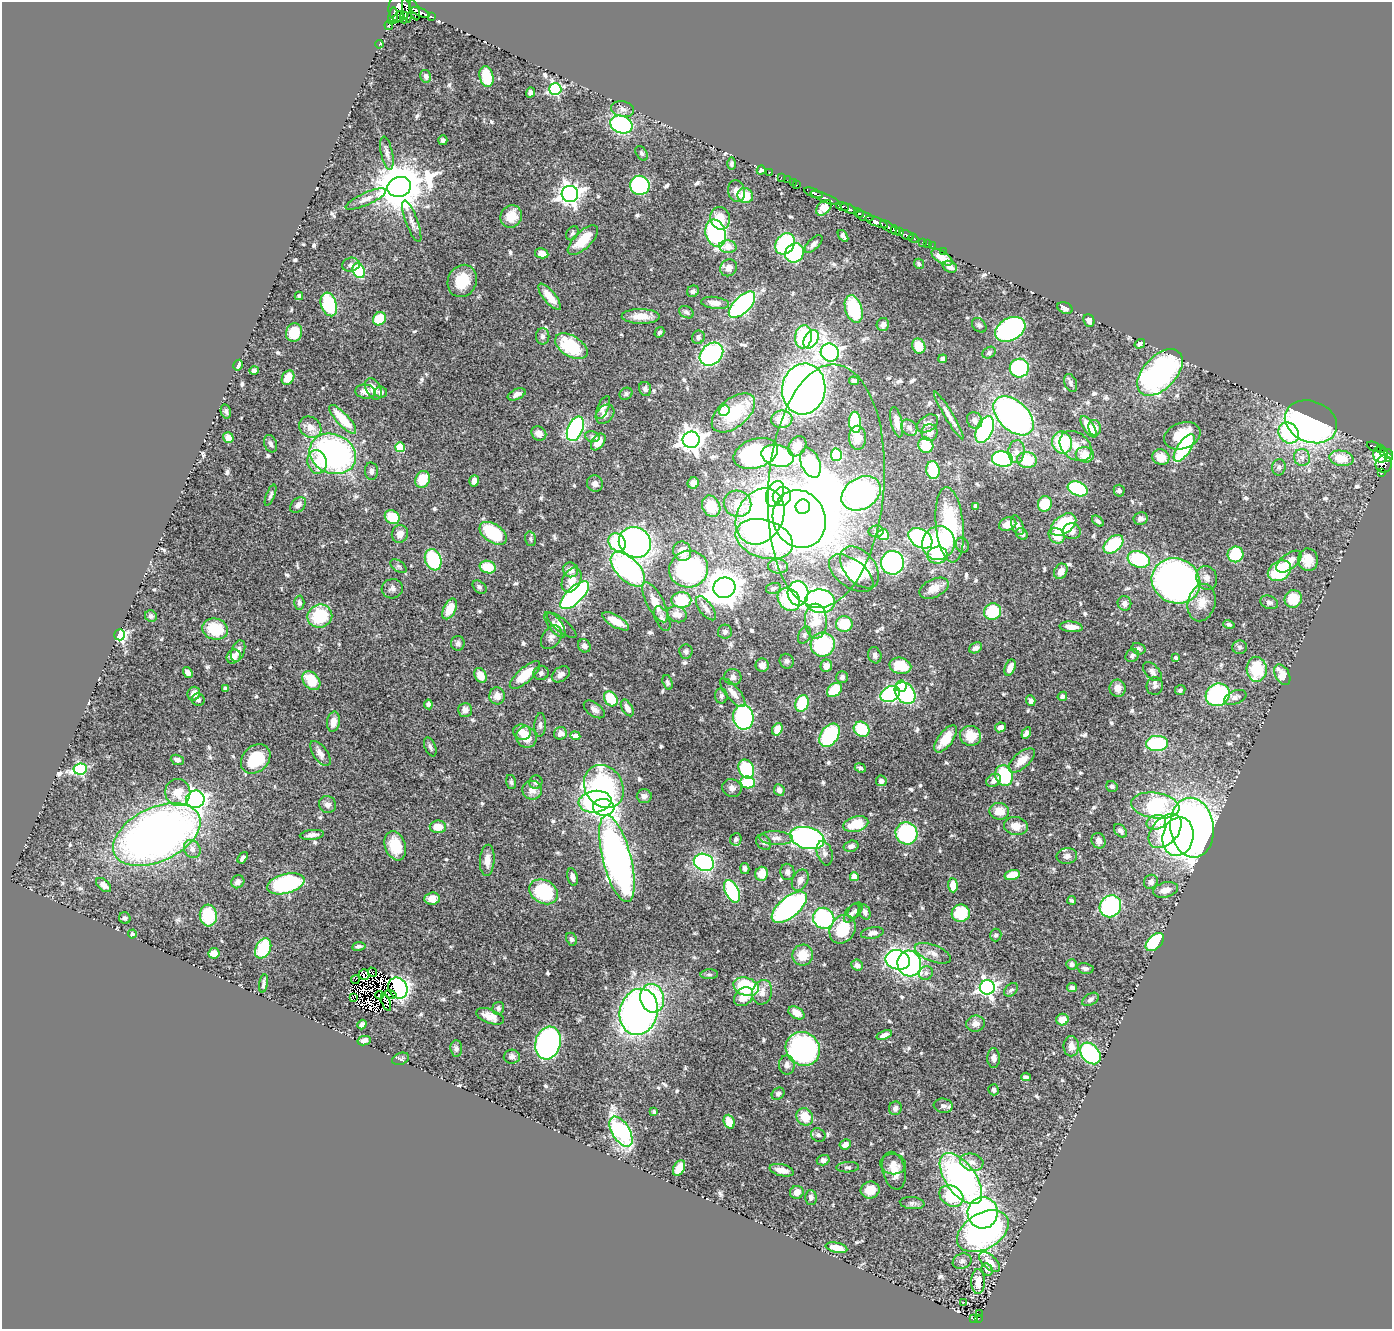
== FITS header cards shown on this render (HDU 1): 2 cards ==
NAXIS1  =                 1390
NAXIS2  =                 1327

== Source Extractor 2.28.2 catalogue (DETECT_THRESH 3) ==
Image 1390 x 1327 px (HDU 1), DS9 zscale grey, 1 PNG px = 1 image px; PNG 1394 x 1331 px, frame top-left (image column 1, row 1327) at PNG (2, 2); each listed source drawn as its Kron ellipse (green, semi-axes under 4 px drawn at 4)
Background 0.459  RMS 0.022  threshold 0.065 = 3 sigma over >= 5 px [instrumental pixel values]
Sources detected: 670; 13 with non-positive FLUX_AUTO (blend fragments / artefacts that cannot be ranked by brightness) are neither listed nor drawn; of the other 657, the 500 brightest by FLUX_AUTO listed and drawn (157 fainter detections omitted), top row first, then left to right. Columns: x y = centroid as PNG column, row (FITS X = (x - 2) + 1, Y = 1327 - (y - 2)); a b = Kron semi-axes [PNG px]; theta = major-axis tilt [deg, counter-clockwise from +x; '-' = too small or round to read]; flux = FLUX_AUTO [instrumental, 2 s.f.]
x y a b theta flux
400 7 14 11 76 1000
407 10 12 3 -80 250
414 10 10 4 -75 280
420 12 10 4 -21 400
393 16 8 5 80 220
398 17 7 3 51 150
404 17 6 3 -88 100
431 17 4 3 - 38
389 25 5 3 - 130
379 44 4 3 - 11
426 76 6 5 - 4.8
486 76 11 7 -77 43
555 89 6 6 - 230
530 92 5 4 - 6
623 109 11 7 -13 6.9
621 125 11 8 -21 210
443 140 5 4 - 3.4
387 153 17 6 -78 7.3
641 153 8 5 -57 3.2
731 164 6 4 89 3.4
761 170 4 4 - 3.2
770 172 2 2 - 5.8
781 177 2 2 - 5.6
787 180 2 2 - 3.9
793 183 2 2 - 12
640 185 10 9 - 170
797 185 3 2 - 7.2
399 187 12 10 17 7300
737 191 11 8 -75 11
813 193 10 4 -21 560
570 194 8 8 - 1000
745 196 8 7 - 34
825 198 16 3 -21 770
366 199 22 6 24 10
843 207 6 3 -12 80
824 208 9 6 44 20
849 209 9 3 -21 260
859 213 5 3 - 200
511 216 11 10 - 26
865 216 9 3 -18 250
720 218 11 9 -73 27
412 221 22 6 -70 11
877 222 12 4 -20 750
888 227 9 3 -36 120
895 230 5 4 - 230
899 232 3 3 - 290
572 233 7 5 59 3.2
716 233 14 10 -71 200
907 235 7 3 -28 54
843 236 7 4 -54 4.2
913 238 5 3 - 79
583 240 19 8 44 36
923 242 3 3 - 30
785 244 11 9 57 160
814 244 11 5 45 6
928 244 3 2 - 10
932 246 2 2 - 6.4
728 247 8 6 -5 17
943 251 3 2 - 5.2
542 253 7 5 -11 16
795 253 10 9 - 130
942 257 12 6 -32 17
919 264 5 5 - 4
351 265 9 7 11 5.7
950 267 7 5 -26 7.8
728 268 9 8 - 8.8
359 271 8 6 -68 96
462 281 16 14 65 39
693 291 6 5 - 4.5
299 296 4 4 - 3.3
550 297 16 6 -50 23
715 303 14 6 -7 12
329 304 12 7 -72 100
742 305 17 8 45 240
1065 308 8 5 -24 6.9
854 309 14 8 -72 80
686 312 8 5 -30 3.8
641 316 19 7 -1 22
379 319 7 6 - 46
1089 320 6 5 - 6.6
883 324 6 6 - 6.3
979 325 8 6 -46 3.9
1010 329 16 11 29 340
659 332 5 4 - 3.4
294 333 9 8 - 36
543 336 8 7 - 5.2
698 337 7 6 - 4.6
803 337 11 8 83 91
811 339 10 6 62 170
1140 344 5 4 - 5.4
571 346 18 10 -32 80
919 346 7 6 - 26
830 352 9 8 - 760
989 353 7 5 34 3.7
711 354 13 10 43 220
943 359 4 4 - 3.5
238 365 6 3 59 10
1019 368 9 9 - 140
254 370 5 4 - 5.1
1160 372 28 16 47 330
288 378 8 5 59 22
854 381 5 4 - 4.3
1071 383 9 6 -68 4.2
373 389 11 7 -62 16
645 389 7 6 - 4.8
804 389 25 21 81 1000
365 391 10 7 -6 9.8
381 392 6 5 - 6
517 394 9 5 24 7.3
626 394 7 5 28 3.5
603 407 12 5 67 7.4
226 411 7 5 -76 3.9
724 411 5 5 - 61
733 413 25 14 39 76
605 414 11 8 47 6.1
949 415 28 4 -59 12
1014 416 24 14 -43 590
343 419 18 6 -47 46
782 419 10 9 - 26
975 420 8 7 - 8
855 422 10 6 -86 99
897 422 15 5 -77 12
1311 422 27 20 -22 460
928 423 11 8 33 6.7
310 427 12 10 -39 15
1089 427 12 5 -57 22
909 428 9 7 -44 5.4
1094 428 8 6 -77 17
575 429 13 7 67 300
985 429 14 8 66 210
930 432 8 8 - 9.7
539 433 8 7 - 9.3
1289 433 11 9 -52 110
592 436 7 5 -14 3.2
1182 436 19 13 19 49
228 438 5 5 - 8.7
857 438 12 8 90 18
691 440 8 8 - 1400
598 442 9 5 54 22
1062 443 11 10 - 100
271 444 9 6 -70 5.1
926 445 8 7 - 37
797 446 11 8 59 12
1076 446 18 13 -39 21
400 447 5 4 - 55
1374 447 8 3 -21 130
1184 448 16 6 57 110
1380 449 4 3 - 46
1016 452 11 8 85 9
1384 452 3 2 - 52
756 453 23 14 18 140
333 454 24 19 -23 390
1389 454 5 3 - 160
836 455 6 5 - 84
1085 455 9 7 -13 24
1380 455 8 7 - 210
778 456 16 10 -14 130
1161 457 8 7 - 24
1302 457 8 8 - 7.1
1388 457 3 3 - 97
1341 458 12 7 -9 30
1002 459 10 7 -7 260
1027 460 10 8 -7 53
317 462 12 9 -78 23
810 463 15 9 -68 110
1384 464 8 8 - 52
1279 467 8 7 - 4.5
933 470 9 6 -83 53
371 471 8 6 -86 5.7
1382 473 3 2 - 5.8
423 479 9 7 66 38
474 481 6 4 73 8.8
693 483 6 5 - 8.8
595 484 8 8 - 7.7
826 486 122 58 86 760
1078 489 10 7 -22 120
1119 491 6 5 - 4.8
861 493 21 15 31 300
775 494 13 8 69 300
271 495 11 4 68 3.4
782 496 9 9 - 110
738 504 14 13 - 24
1045 504 8 7 - 51
298 505 9 6 44 7.4
711 506 11 8 -65 31
976 506 4 4 - 7.9
803 507 7 7 - 130
760 516 29 23 62 1100
392 517 8 6 -35 48
799 519 29 26 -66 1600
1141 519 7 6 - 7.2
1098 521 7 4 -38 4.1
1008 524 9 6 20 14
950 525 38 14 -84 110
1017 525 10 5 -67 8.3
1063 525 14 9 37 130
876 531 7 6 - 4.2
1072 531 9 8 - 7.9
493 533 15 9 -34 86
400 534 9 8 - 11
1022 534 6 5 - 5.9
883 535 6 5 - 33
1057 536 9 7 -44 22
920 538 13 9 -32 190
530 539 7 5 -75 3.2
764 539 29 19 -18 180
617 542 9 8 - 70
635 542 16 15 - 530
938 543 17 16 - 150
1113 544 11 7 40 83
962 545 8 6 -63 3.7
682 551 10 9 - 19
1236 554 8 8 - 71
937 555 10 8 10 45
1139 559 11 8 -18 110
433 560 11 8 -69 99
1308 560 11 10 - 22
1289 562 15 7 38 23
892 563 12 11 - 250
399 566 9 5 -37 3.6
778 566 10 7 -7 6.6
488 567 8 6 -14 42
860 567 24 15 -50 84
628 569 21 11 -45 310
689 569 19 18 - 280
571 570 7 7 - 13
1061 571 8 6 60 9.6
1279 571 12 9 34 71
851 573 25 14 -36 49
1207 578 12 10 -68 11
572 580 13 9 63 17
1176 581 25 22 -27 780
479 587 8 5 -43 3.5
724 588 11 10 - 3500
773 588 7 5 14 3.7
934 588 15 9 25 19
392 589 10 9 - 6.6
798 593 12 10 -87 280
575 595 18 8 43 410
1293 599 9 8 - 29
681 600 10 8 0 62
789 600 12 10 -48 69
820 601 15 11 -6 290
299 602 7 5 -87 4.9
655 602 22 8 -63 28
1269 602 9 6 -20 4.9
1124 603 7 6 - 6.3
1202 603 19 13 76 23
706 608 14 6 -53 9
450 609 11 6 64 30
992 612 8 8 - 76
677 614 10 7 -20 16
151 616 6 5 - 4.2
320 616 12 11 - 75
662 618 13 7 -66 7.1
616 621 15 6 -30 28
816 621 17 11 -88 34
844 624 8 8 - 42
1229 624 5 4 - 3.7
555 625 15 6 -53 6.9
562 625 18 6 -39 8.7
1071 627 11 5 -6 13
215 629 13 10 -15 56
725 632 7 7 - 4.7
120 635 5 5 - 270
804 635 9 6 67 3.6
551 637 13 9 54 8
458 643 7 7 - 4.2
823 644 12 12 - 120
584 646 7 6 - 7.9
1239 647 7 6 - 3.7
975 648 7 5 29 5.9
1138 649 7 5 -17 4.1
238 651 11 6 70 9.5
686 651 7 6 - 4
875 655 8 6 -73 4.3
1132 655 7 6 - 5.9
234 657 7 6 - 12
1176 658 4 3 - 3.8
787 661 7 7 - 4.4
762 665 6 6 - 10
826 666 6 6 - 12
900 666 11 8 -13 38
1010 668 8 5 68 15
1257 669 12 10 -87 58
188 672 6 4 -54 7.7
1152 672 11 6 -46 6.4
541 673 7 7 - 4.4
561 674 10 7 36 7.2
480 675 8 5 -64 18
525 675 19 7 41 44
1282 675 11 7 -61 22
733 677 8 8 - 6.4
842 677 6 6 - 4.9
311 681 10 7 -50 40
667 682 7 4 -73 3.5
901 686 5 5 - 27
1155 686 9 8 - 5.3
225 688 4 3 - 3.3
1118 688 9 8 - 12
834 690 8 6 41 53
1180 690 5 5 - 3.5
733 693 18 7 -50 13
905 693 12 9 -51 120
194 694 7 6 - 12
890 694 10 7 26 220
1218 695 12 11 - 180
497 696 8 8 - 13
721 696 7 6 - 4.2
1062 696 5 4 - 5.5
1235 697 12 6 21 5.4
611 699 8 6 -54 41
198 700 6 6 - 5
1031 701 5 4 - 5.3
802 703 8 6 69 58
428 704 5 4 - 5.3
627 708 9 5 -60 11
594 709 12 6 -36 6.6
465 710 7 7 - 8.7
743 717 12 10 -83 210
333 722 10 6 80 12
540 725 12 5 87 5.5
1000 727 5 4 - 8.8
777 729 6 5 - 17
862 729 8 7 - 50
522 732 9 7 -15 14
560 733 6 6 - 9.5
1026 733 6 4 58 5.6
829 735 13 8 55 120
575 736 5 4 - 13
971 736 10 10 - 33
526 737 11 10 - 23
946 739 16 7 53 27
1157 743 11 7 2 110
430 747 10 5 -68 4.5
320 753 14 7 -54 11
256 759 16 12 45 75
177 760 7 5 -19 5.2
1022 760 16 7 41 20
860 768 5 4 - 3.4
80 769 7 6 - 190
746 769 10 7 -66 83
1004 775 10 8 -74 120
994 780 8 6 31 9.8
881 781 5 5 - 6.3
511 782 7 5 -74 3.2
536 782 7 6 - 4.6
748 782 7 6 - 61
1112 786 6 5 - 4.7
604 787 23 18 -58 270
732 788 10 8 -21 7.5
532 790 10 9 - 11
779 790 6 5 - 7.4
178 792 13 12 - 23
644 796 7 7 - 6.4
195 799 9 8 - 620
595 802 16 11 7 140
328 804 9 8 - 7.3
1155 806 24 12 -9 210
604 807 10 8 -4 180
999 811 10 8 -10 21
1156 822 10 7 15 36
856 824 13 7 15 42
1016 826 12 9 -9 19
438 827 8 6 1 24
1192 828 30 21 -82 1100
1120 831 8 5 -48 6.1
1165 831 20 13 48 86
906 833 11 11 - 140
157 835 46 27 25 1100
312 835 12 5 6 7.7
1178 837 19 15 77 560
776 838 17 7 -3 9.4
807 838 17 10 -14 410
736 839 6 5 - 4
1099 841 8 6 -65 8.2
764 842 8 6 -48 5
395 846 15 10 -71 36
851 846 7 5 15 6
192 849 9 8 - 8.8
825 853 12 7 -74 6.6
1067 856 10 8 7 6.2
243 858 6 3 54 4.5
617 859 45 14 -75 910
487 860 15 7 86 13
704 862 10 8 -24 220
745 868 5 4 - 4.2
787 872 8 7 - 5.6
762 874 7 6 - 22
1012 875 8 5 15 30
572 877 9 5 -78 5.8
854 877 4 4 - 29
800 880 11 7 64 8.8
238 882 7 6 - 6.1
1151 882 7 6 - 7
286 884 19 9 15 200
104 885 9 5 -42 9.1
953 885 7 5 -86 24
1165 890 13 7 13 13
732 891 12 6 -65 150
544 892 15 11 -29 110
432 898 7 6 - 10
1072 900 4 3 - 3.3
1110 906 11 10 - 170
789 907 21 10 40 390
855 911 9 6 48 3.7
865 912 8 5 -68 5.9
851 913 11 6 56 4.5
961 913 9 8 - 68
208 916 11 8 -85 62
125 918 6 5 - 3.9
824 918 11 10 - 160
842 929 15 12 58 55
872 933 11 5 10 8.4
132 934 4 4 - 5.1
996 935 6 6 - 3.4
571 939 7 5 -64 3.7
1155 942 11 6 44 98
359 946 7 4 9 3.9
263 948 11 7 63 74
214 953 5 5 - 16
933 953 19 8 -21 13
803 955 10 10 - 26
898 960 12 9 -14 450
909 964 13 11 -75 240
1072 964 5 5 - 5.1
857 965 6 5 - 5.9
1085 968 8 5 -12 5.1
372 972 5 2 - 3.3
926 973 7 6 - 4.6
709 974 8 5 3 3.5
364 975 5 5 - 9
355 979 4 2 - 6.5
263 983 9 3 79 4.4
746 987 13 9 -17 94
987 987 7 7 - 530
398 988 11 9 -57 350
1072 988 5 4 - 6.1
1011 990 8 5 42 3.6
762 992 12 10 76 13
390 994 6 2 -17 4.5
379 995 4 3 - 3.3
353 997 3 2 - 11
744 997 11 8 42 22
652 998 14 12 -78 130
1090 999 9 5 32 4.3
386 1002 9 3 -69 5.4
498 1008 6 6 - 4.4
639 1012 23 19 75 730
796 1013 9 5 -30 17
490 1016 14 7 -21 15
1062 1019 6 5 - 17
976 1024 9 8 - 10
362 1025 5 4 - 6
884 1035 8 4 20 8
364 1041 7 4 12 7.6
548 1043 16 12 74 420
1071 1046 10 7 89 10
456 1049 8 6 -85 4.1
803 1049 18 16 -40 310
1090 1053 12 8 -50 150
512 1057 8 7 - 5
994 1058 10 6 -89 6.2
401 1059 9 6 19 3.7
787 1065 9 8 - 7.2
1026 1077 5 4 - 3.3
994 1090 5 5 - 3.6
778 1094 7 5 41 3.7
943 1106 9 7 -6 6.6
895 1108 7 6 - 5.4
654 1112 4 4 - 4.4
805 1117 9 8 - 29
729 1122 7 5 -69 23
621 1132 16 9 -58 200
818 1135 7 6 - 5.3
845 1144 6 5 - 10
823 1160 6 5 - 5.7
972 1162 12 8 -14 11
893 1164 13 10 -7 13
848 1167 11 5 2 3.8
679 1168 8 5 62 22
782 1170 12 6 -13 14
894 1171 19 11 -76 20
961 1179 29 15 -54 420
870 1190 9 8 - 17
797 1192 7 6 - 11
951 1196 13 10 -33 83
811 1197 7 6 - 4.3
912 1203 12 6 -6 4.9
983 1213 16 15 - 300
983 1231 28 18 30 430
836 1248 11 5 -12 18
962 1261 9 7 20 5.4
990 1262 13 6 -43 18
987 1269 6 5 - 7.7
978 1282 12 6 -90 20
963 1302 3 2 - 4.7
980 1314 3 2 - 3.3
978 1318 4 3 - 18
973 1319 4 3 - 20
At the frame edge (FLAGS 8, measured only in part): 1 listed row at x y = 400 7
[157 fainter detections neither listed nor drawn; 13 non-positive-flux detections neither listed nor drawn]